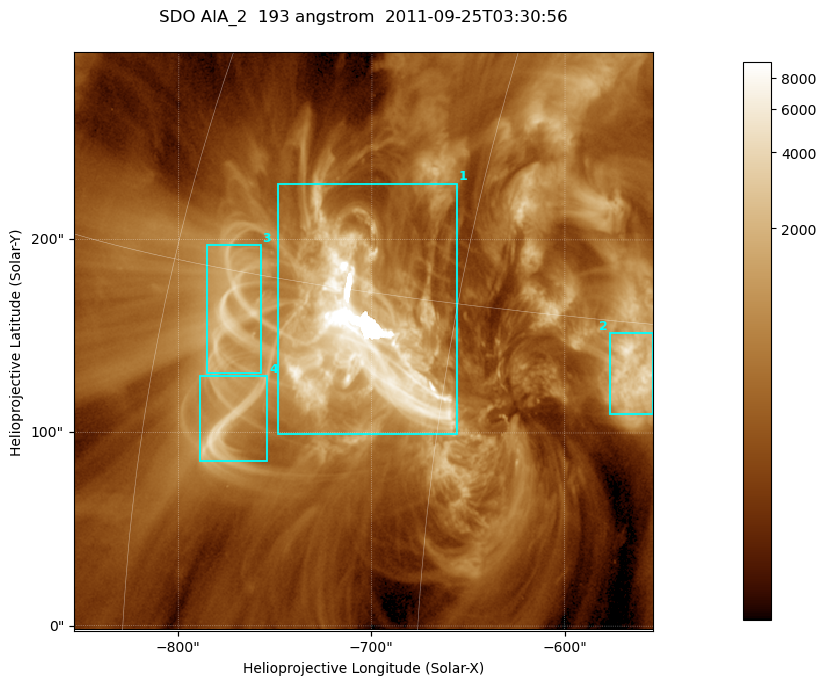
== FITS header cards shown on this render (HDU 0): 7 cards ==
TELESCOP= 'SDO     '           /
INSTRUME= 'AIA_2   '           /
WAVELNTH=                  193 /
WAVEUNIT= 'angstrom'           /
DATE-OBS= '2011-09-25T03:30:56.86' /
CTYPE1  = 'HPLN-TAN'           /
CTYPE2  = 'HPLT-TAN'           /

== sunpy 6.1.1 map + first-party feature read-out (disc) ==
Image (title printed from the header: SDO AIA_2  193 angstrom  2011-09-25T03:30:56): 499 x 499 px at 0.601 arcsec/px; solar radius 957 arcsec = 1592 px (partial field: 3.1% of the solar disc is inside the frame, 100% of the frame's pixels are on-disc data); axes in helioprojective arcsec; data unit not stated in the header (colour bar unlabelled)
Orientation: roll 0.0577 deg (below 1 deg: not rotated)
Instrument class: DISC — disc imager (sunpy class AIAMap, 193 A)
Bright regions (active regions / flare kernels): reference = the on-disc median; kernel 5 px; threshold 5 sigma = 1401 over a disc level ~418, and >= 1.15x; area >= 249 px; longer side >= 6 px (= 3.6 arcsec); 4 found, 4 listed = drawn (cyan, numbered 1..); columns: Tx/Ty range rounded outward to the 2 arcsec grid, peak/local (2 s.f.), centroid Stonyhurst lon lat
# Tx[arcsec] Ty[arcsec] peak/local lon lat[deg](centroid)
1 -750..-656 98..230 39 -49 +13
2 -578..-554 110..152 12 -37 +13
3 -786..-756 130..198 9.4 -56 +14
4 -790..-754 84..130 10 -55 +10